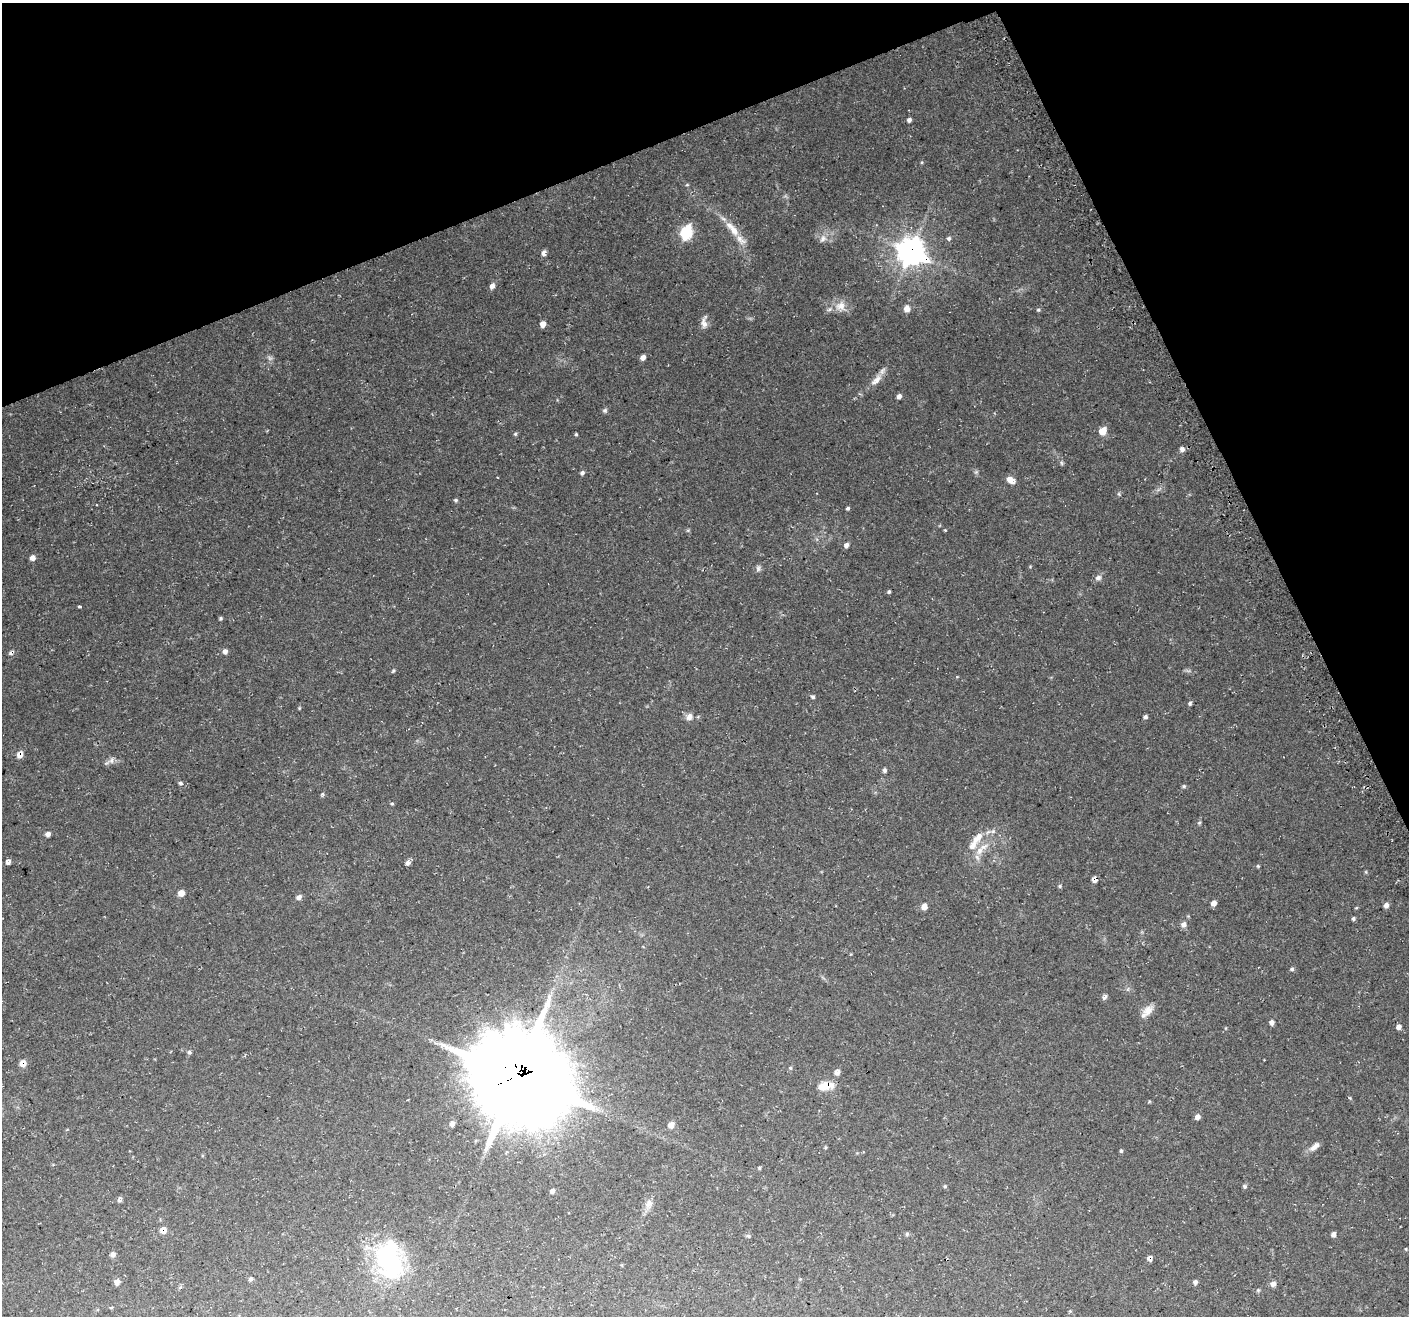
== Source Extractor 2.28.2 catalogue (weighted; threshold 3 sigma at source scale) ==
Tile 3 of 4 x 4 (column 3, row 1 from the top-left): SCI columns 2847-4253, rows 4048-5361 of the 5696 x 5522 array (HDU 1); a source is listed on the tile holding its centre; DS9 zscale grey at full resolution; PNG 1411 x 1318 px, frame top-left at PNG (2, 3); no overlay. Shown black and unused: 20% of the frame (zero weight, under 3 of 4 exposures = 3% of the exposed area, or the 3 px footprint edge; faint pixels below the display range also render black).
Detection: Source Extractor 2.28.2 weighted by HDU 2 'WHT'; one run over the whole footprint, this tile lists its part. Background 0.0483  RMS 0.0041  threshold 0.0182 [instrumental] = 3 sigma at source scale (4.5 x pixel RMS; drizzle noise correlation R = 1.50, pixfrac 1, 0.0396/0.0396 arcsec/px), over >= 5 px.
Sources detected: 112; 1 too faint to see at this stretch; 1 inside a brighter object's white glare — not listed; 4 inside a brighter listed object's ellipse — not listed separately; the other 106 listed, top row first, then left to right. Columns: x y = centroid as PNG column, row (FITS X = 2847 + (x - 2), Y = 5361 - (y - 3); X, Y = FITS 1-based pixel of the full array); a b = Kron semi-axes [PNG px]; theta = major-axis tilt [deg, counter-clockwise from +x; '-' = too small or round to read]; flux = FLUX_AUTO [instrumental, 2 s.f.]
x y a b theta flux
909 120 5 5 - 1.1
687 185 5 4 - 0.44
732 229 30 10 -52 6.7
686 233 8 6 71 41
949 238 6 5 - 0.86
823 239 11 8 55 2.2
911 252 10 10 - 460
544 253 6 4 79 1.7
492 286 6 5 - 1.8
841 306 16 16 - 4.7
907 309 8 7 - 2.6
1038 310 5 4 - 0.54
704 322 18 7 86 2.3
543 324 6 5 - 2.6
643 357 5 5 - 1.9
876 380 21 8 45 3.7
899 396 5 4 - 1.4
605 410 7 6 - 0.83
1103 431 7 6 - 6
515 434 5 4 - 0.55
576 434 4 3 - 0.47
1182 449 7 6 - 1.4
1061 463 6 4 -88 0.61
976 472 5 5 - 0.67
582 473 5 5 - 0.94
1010 480 10 6 -32 3
1119 494 6 3 -72 0.52
456 500 5 4 - 0.6
848 508 4 3 - 0.65
688 530 6 3 18 0.48
945 530 4 4 - 0.32
846 545 6 5 - 1.3
32 558 5 5 - 2.2
758 568 10 6 76 1
1098 578 9 7 21 1.5
889 592 5 4 - 0.53
80 606 4 3 - 1.4
221 618 4 4 - 0.58
225 651 6 6 - 1.5
11 653 8 5 33 0.92
393 671 5 4 - 0.59
813 697 5 4 - 0.72
1190 703 6 4 64 0.81
299 708 4 4 - 0.38
689 717 10 8 47 2.2
1145 717 5 4 - 0.95
20 755 7 6 - 2.6
111 760 9 7 43 1.5
884 770 5 4 - 0.87
180 783 6 4 -4 0.72
1184 786 5 5 - 0.59
392 804 4 4 - 0.46
1199 823 5 4 - 0.56
993 831 8 5 -5 1.1
48 834 7 6 - 1.3
972 846 19 10 54 4.2
8 862 6 5 - 1.3
407 863 7 5 61 1.2
1258 866 5 4 - 0.45
1366 872 6 3 -72 0.42
1094 879 6 5 - 1.8
1060 886 5 4 - 0.51
181 893 6 5 - 3.1
299 897 6 5 - 1.6
1213 903 5 5 - 2.1
1386 905 7 6 - 1.4
924 907 6 6 - 2.8
1353 918 5 4 - 0.79
1183 924 7 7 - 1.7
1292 969 5 5 - 0.75
1105 997 8 4 54 1.1
1147 1011 20 9 47 3.6
1272 1022 5 5 - 1.5
1399 1027 5 5 - 1.6
189 1052 6 5 - 0.72
23 1063 7 7 - 3.1
790 1068 5 4 - 0.52
837 1072 7 6 - 1.8
516 1077 32 29 -34 5800
826 1086 19 9 8 6.4
1350 1098 4 3 - 0.37
1197 1117 6 5 - 1.7
452 1124 6 5 - 1.7
671 1125 7 6 - 2.6
825 1147 5 3 - 0.41
1314 1147 15 7 39 2.4
1121 1151 5 4 - 0.55
759 1168 5 4 - 0.45
945 1186 5 4 - 0.56
1244 1186 5 5 - 0.77
552 1191 5 5 - 1.2
119 1200 7 5 85 1
649 1204 15 9 62 2.7
163 1230 8 7 - 2.7
907 1234 6 5 - 0.63
1333 1234 5 5 - 1.5
748 1236 6 5 - 0.64
1406 1249 5 3 - 0.34
113 1254 6 6 - 1.3
389 1258 44 31 -75 41
1149 1258 6 5 - 1.3
251 1279 5 5 - 0.93
800 1279 4 4 - 0.33
117 1282 6 5 - 1.9
1195 1282 5 5 - 1.2
1273 1284 6 6 - 1.8
Overlapping masked pixels (flux is a lower limit): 8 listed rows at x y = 911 252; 11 653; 20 755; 1094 879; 23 1063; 516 1077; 826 1086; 163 1230